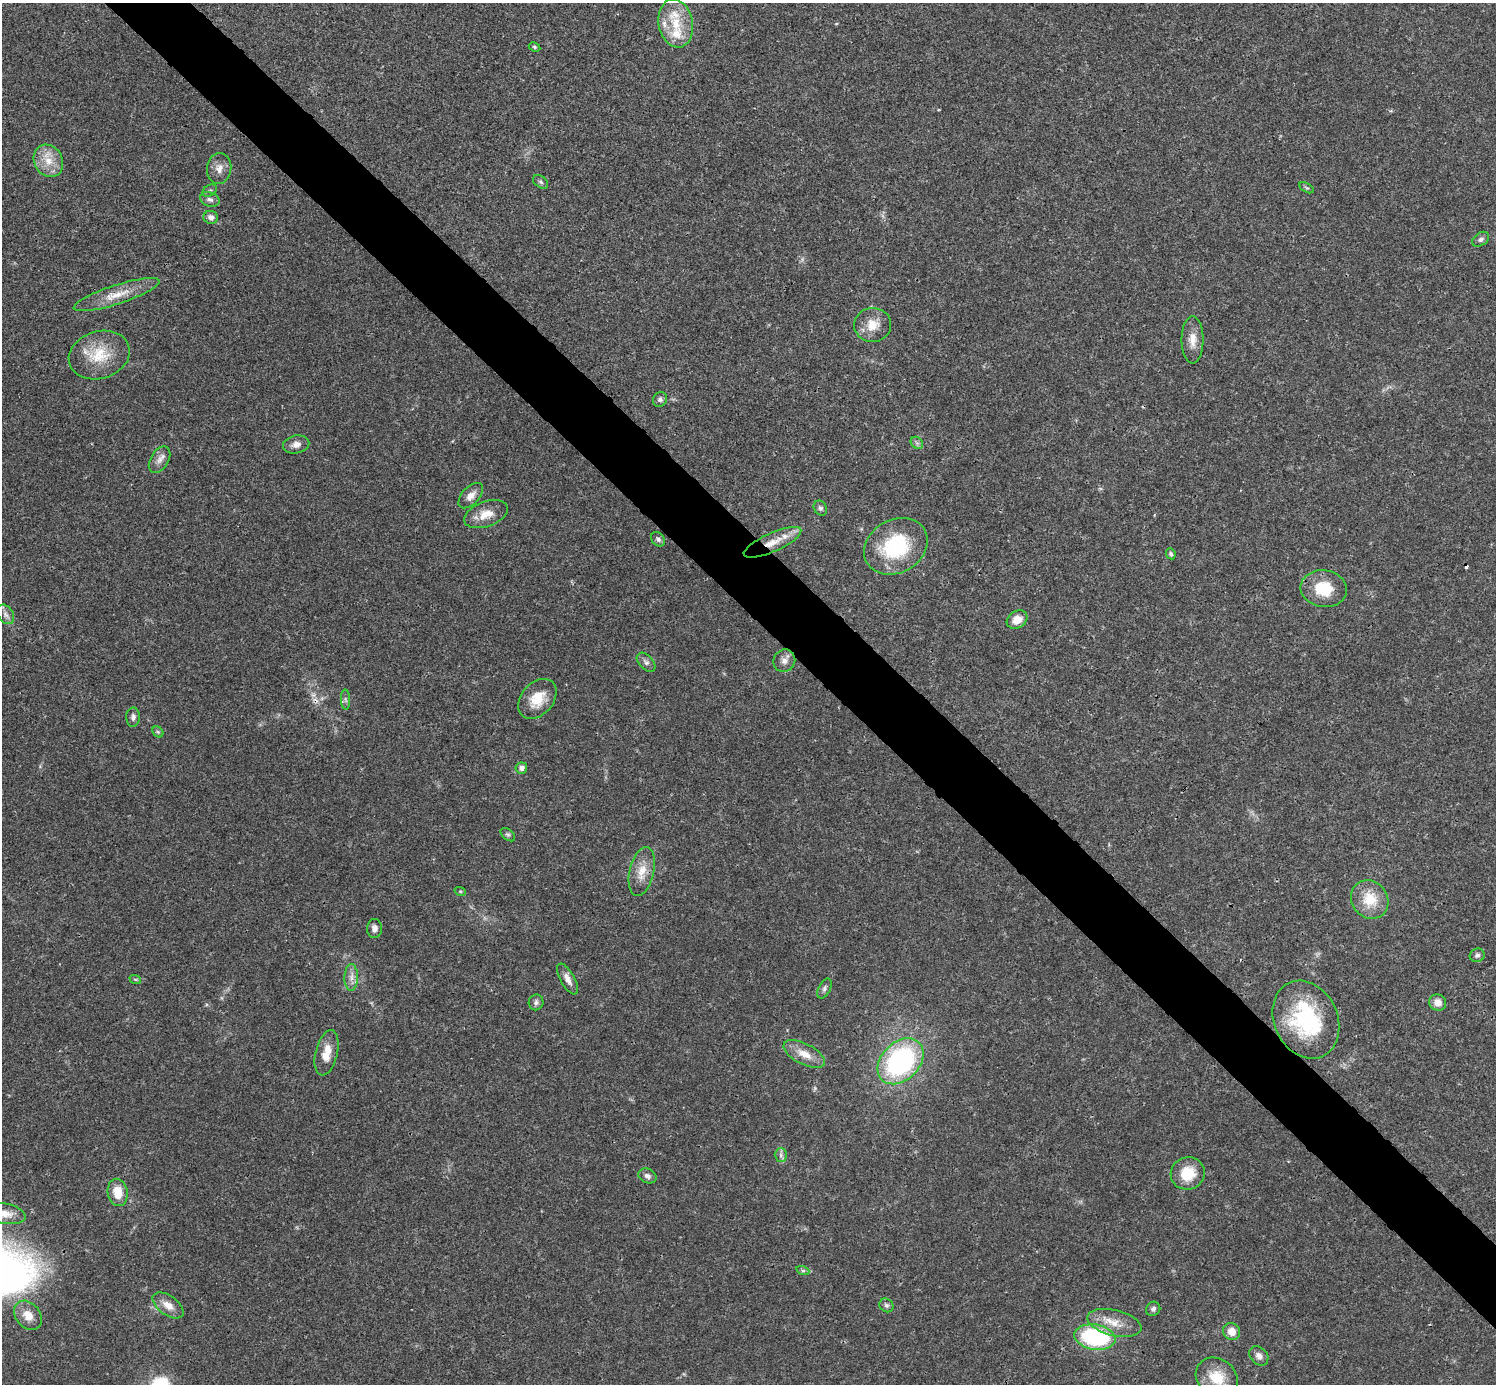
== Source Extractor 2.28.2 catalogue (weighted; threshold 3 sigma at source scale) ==
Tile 6 of 4 x 4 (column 2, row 2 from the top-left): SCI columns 1496-2989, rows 2920-4301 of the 5981 x 5981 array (HDU 1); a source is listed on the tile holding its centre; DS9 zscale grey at full resolution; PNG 1498 x 1386 px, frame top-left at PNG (2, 3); each listed source drawn as its Kron ellipse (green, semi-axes under 4 px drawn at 4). Shown black and unused: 5% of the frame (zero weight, under 3 of 4 exposures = <1% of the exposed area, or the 3 px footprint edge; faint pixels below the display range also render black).
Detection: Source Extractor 2.28.2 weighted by HDU 2 'WHT'; one run over the whole footprint, this tile lists its part. Background 0.0208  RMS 0.0022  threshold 0.01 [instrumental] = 3 sigma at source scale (4.5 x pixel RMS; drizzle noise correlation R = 1.50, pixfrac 1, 0.05/0.05 arcsec/px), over >= 5 px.
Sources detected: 72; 1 too faint to see at this stretch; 2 cosmic-ray / hot-pixel residue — neither listed nor drawn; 3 inside a brighter listed object's ellipse — not listed separately; the other 66 listed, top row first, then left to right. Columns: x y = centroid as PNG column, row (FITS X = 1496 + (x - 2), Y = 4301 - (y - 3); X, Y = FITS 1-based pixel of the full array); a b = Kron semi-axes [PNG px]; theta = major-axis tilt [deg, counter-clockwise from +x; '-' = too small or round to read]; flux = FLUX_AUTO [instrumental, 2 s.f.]
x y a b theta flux
676 23 24 17 -79 6.1
534 47 6 4 -28 0.33
48 161 17 14 -59 3.9
219 168 15 12 84 2
541 182 8 5 -40 0.52
1307 188 8 4 -30 0.35
210 191 8 5 34 0.46
210 199 10 7 -21 0.86
211 217 7 6 - 1.1
1481 239 9 6 35 0.71
117 295 45 9 18 4.8
873 325 18 17 - 3.8
1193 340 24 11 90 2.8
99 355 31 23 17 8.1
660 399 8 6 50 0.73
917 443 7 5 -45 0.56
296 444 13 9 11 1.5
160 460 14 9 58 1.5
471 496 15 8 47 1.8
820 508 8 6 -61 0.59
486 514 23 12 20 3.5
658 539 8 6 -48 0.69
772 542 31 9 24 4.6
896 546 33 26 29 17
1171 554 5 4 - 0.46
1324 589 23 18 -8 7.2
5 614 10 7 -57 1
1017 620 11 8 31 2.5
784 661 11 10 - 1.5
646 662 11 7 -45 0.85
345 699 10 4 -89 0.57
537 699 22 16 49 5.4
133 717 9 7 89 0.83
158 732 6 4 -44 0.37
521 768 6 5 - 0.96
508 835 8 5 -39 0.46
642 872 25 12 77 3.8
460 891 6 3 -19 0.24
1370 899 20 18 -52 6.3
374 928 9 7 87 1.2
1477 955 7 6 - 0.64
351 977 13 7 89 1.5
135 979 6 3 -18 0.26
567 979 17 7 -61 1.6
824 989 11 6 63 0.69
536 1002 8 7 - 0.73
1438 1003 8 8 - 1.9
1306 1020 40 32 -65 22
327 1053 23 11 77 3.5
804 1054 23 10 -27 3.3
900 1061 26 19 45 39
781 1155 6 6 - 0.62
1188 1173 17 16 - 5.9
647 1176 9 7 -24 0.94
118 1192 14 10 -78 4
5 1214 20 10 -11 2.5
803 1271 6 4 -19 0.36
168 1305 18 9 -35 2.4
886 1305 7 6 - 0.61
1153 1309 7 7 - 0.66
28 1315 16 12 -51 3.1
1114 1323 27 13 -13 4.4
1232 1332 9 8 - 2.5
1095 1337 21 12 -9 27
1259 1356 11 8 -46 1.2
1217 1377 22 18 -36 6.2
Overlapping masked pixels (flux is a lower limit): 2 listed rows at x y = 117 295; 772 542
Isophote crosses this tile's border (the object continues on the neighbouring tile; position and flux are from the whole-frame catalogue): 2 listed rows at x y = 5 1214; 1217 1377